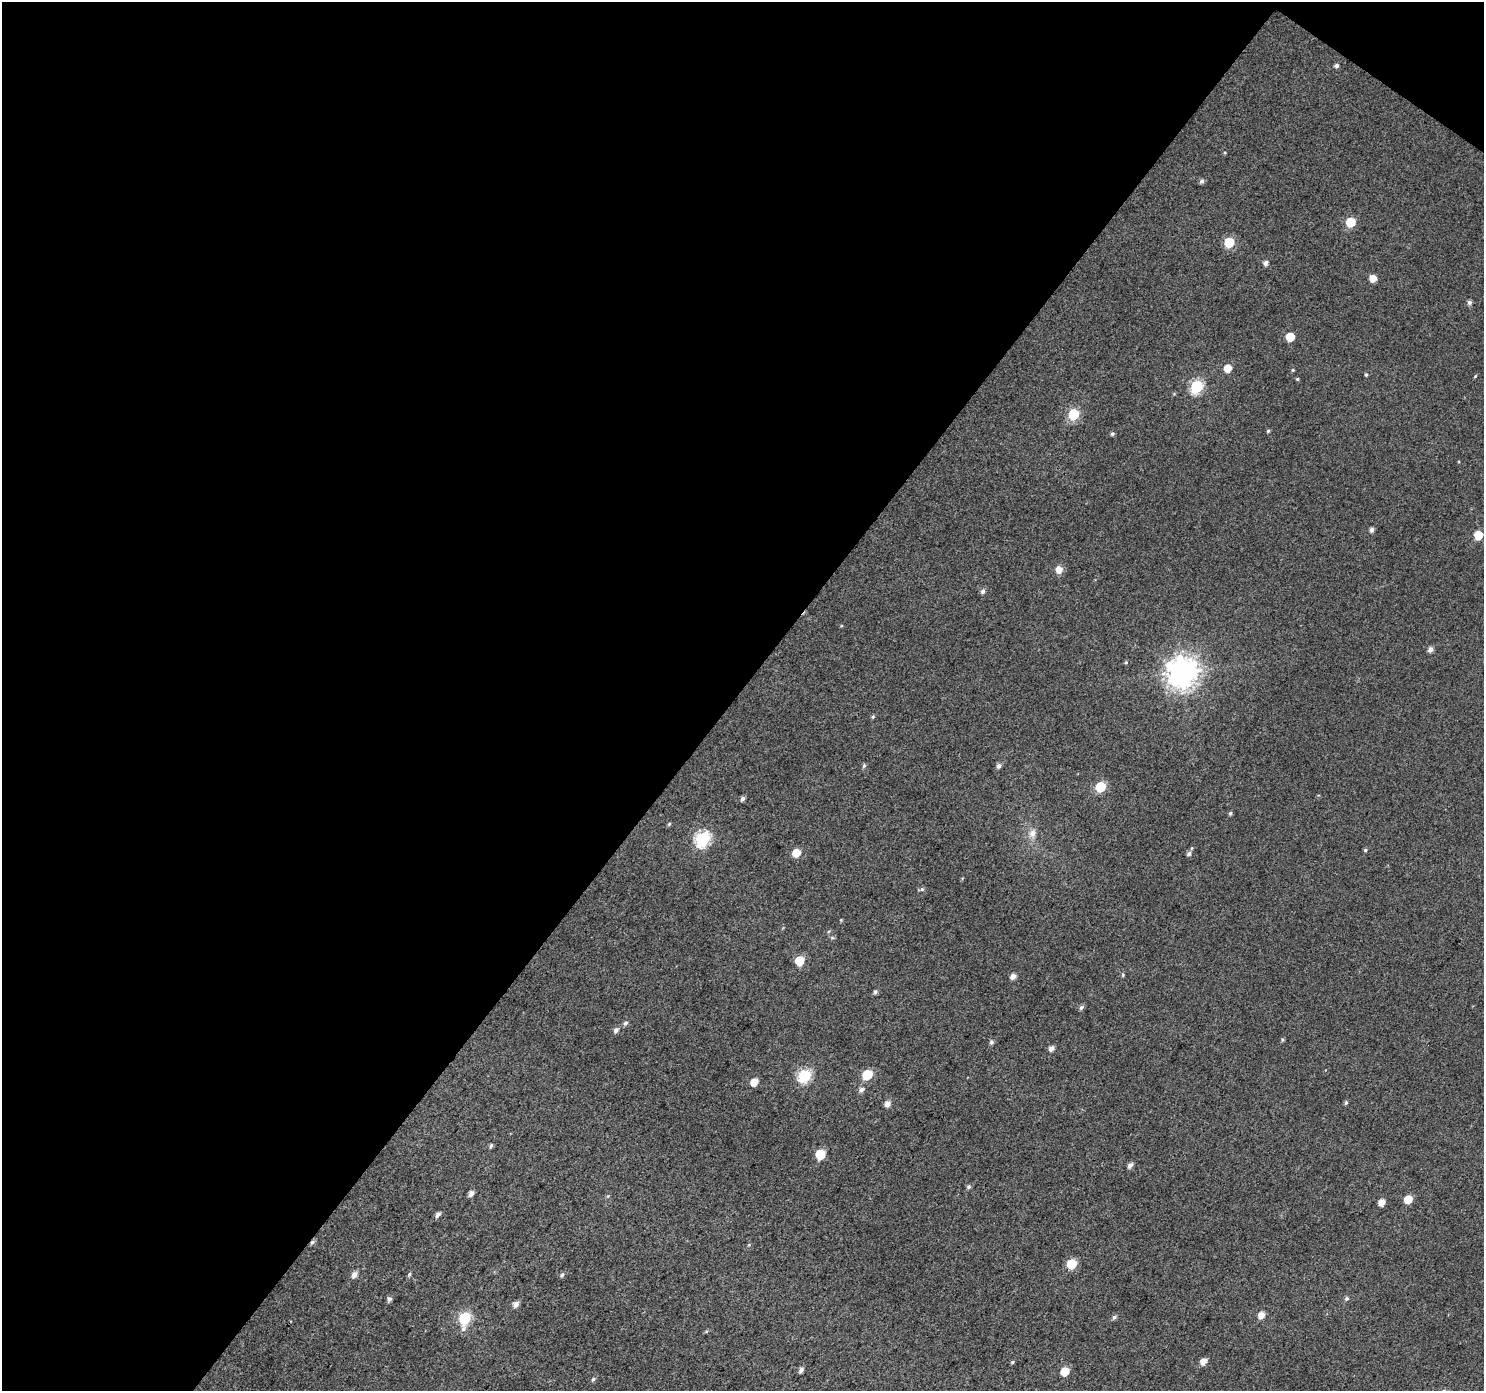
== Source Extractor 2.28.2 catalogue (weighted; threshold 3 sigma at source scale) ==
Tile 1 of 2 x 2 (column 1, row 1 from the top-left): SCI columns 3-1484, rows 1504-2892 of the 2968 x 2988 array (HDU 1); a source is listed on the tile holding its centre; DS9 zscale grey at full resolution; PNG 1486 x 1393 px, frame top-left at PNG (2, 2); no overlay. Shown black and unused: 50% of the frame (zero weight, under 3 of 4 exposures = <1% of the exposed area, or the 3 px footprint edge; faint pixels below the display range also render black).
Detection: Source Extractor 2.28.2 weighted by HDU 2 'WHT'; one run over the whole footprint, this tile lists its part. Background 0.016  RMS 0.011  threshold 0.0503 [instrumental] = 3 sigma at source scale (4.5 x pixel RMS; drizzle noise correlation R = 1.50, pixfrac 1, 0.0396/0.0396 arcsec/px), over >= 5 px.
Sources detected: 76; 1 cosmic-ray / hot-pixel residue — not listed; the other 75 listed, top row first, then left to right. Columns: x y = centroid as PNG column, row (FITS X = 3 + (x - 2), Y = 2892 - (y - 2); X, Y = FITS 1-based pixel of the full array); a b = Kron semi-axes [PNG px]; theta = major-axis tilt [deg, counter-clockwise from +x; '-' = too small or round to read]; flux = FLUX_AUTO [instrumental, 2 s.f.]
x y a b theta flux
1337 66 5 5 - 2.8
1202 181 6 5 - 3
1350 222 6 6 - 36
1229 242 6 6 - 41
1265 263 5 5 - 4.3
1373 278 5 5 - 11
1469 302 5 5 - 3.4
1290 337 6 6 - 25
1228 368 6 6 - 13
1293 370 5 4 - 1.2
1366 375 4 4 - 1.4
1475 376 6 3 54 1.1
1297 379 4 4 - 1.3
1196 386 7 6 - 110
1073 414 6 6 - 62
1268 431 5 4 - 1.5
1112 434 5 5 - 1.8
1372 530 5 4 - 3.7
1478 535 6 6 - 25
1059 570 7 6 - 9.4
983 591 6 5 - 3.1
1430 649 6 5 - 4.6
1126 662 5 4 - 1.4
1182 672 10 10 - 1300
873 717 5 4 - 1.5
864 766 6 5 - 1.9
999 766 6 5 - 3.5
1100 787 6 6 - 46
742 799 5 4 - 3.2
1230 813 5 4 - 1.8
669 824 5 4 - 1.3
1032 833 12 9 64 7.8
703 838 8 7 - 180
1365 850 5 5 - 1.5
796 853 6 6 - 17
1189 854 6 5 - 2.6
922 889 6 5 - 2.1
799 961 6 6 - 33
1123 975 5 4 - 1.3
1013 976 6 5 - 5.9
875 992 6 5 - 2.3
1081 1007 7 5 53 2.7
625 1023 6 6 - 2.7
616 1030 7 6 - 3.8
991 1042 6 5 - 2.4
1051 1048 5 5 - 5.3
867 1075 6 6 - 43
805 1076 7 6 - 110
754 1082 6 5 - 12
861 1090 7 5 42 3.9
1346 1103 6 4 88 1.9
887 1104 6 5 - 6.5
491 1146 6 4 63 1.9
820 1154 6 6 - 35
1130 1165 6 5 - 4.4
968 1187 6 5 - 2.2
471 1193 6 5 - 5.3
1408 1199 6 5 - 18
1381 1203 6 5 - 8.2
438 1214 6 4 57 4.2
1072 1264 6 6 - 43
409 1274 6 4 69 1.8
354 1275 7 6 - 6.1
562 1275 7 4 61 1.9
389 1299 6 5 - 2.9
1347 1299 6 6 - 2.1
516 1304 6 5 - 5.7
1261 1315 6 5 - 9.4
1114 1317 6 5 - 2.5
465 1318 8 6 77 94
1012 1362 5 4 - 1.5
1203 1362 6 5 - 8.5
801 1370 6 4 57 3.8
1065 1371 6 5 - 23
593 1379 5 5 - 1.8